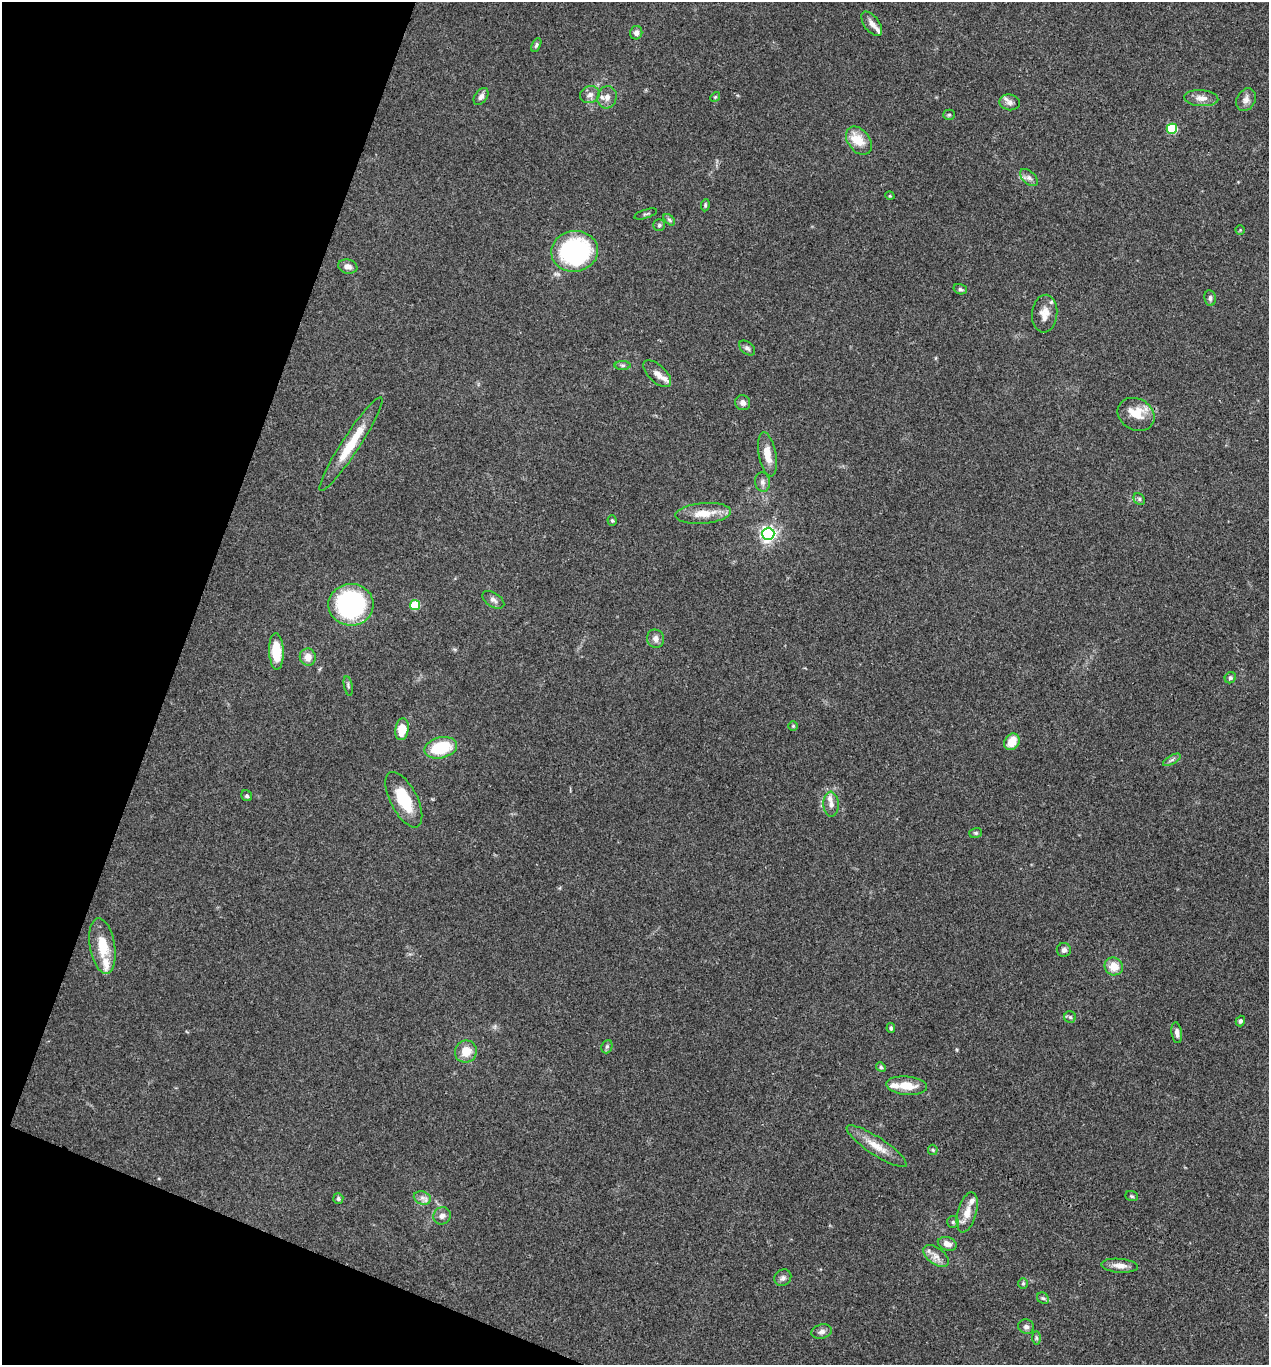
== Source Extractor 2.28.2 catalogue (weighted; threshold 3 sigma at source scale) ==
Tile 9 of 4 x 4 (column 1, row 3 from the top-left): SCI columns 136-1402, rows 1369-2731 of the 5470 x 5459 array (HDU 1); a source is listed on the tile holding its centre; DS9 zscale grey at full resolution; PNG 1271 x 1367 px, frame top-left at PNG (2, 2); each listed source drawn as its Kron ellipse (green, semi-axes under 4 px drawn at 4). Shown black and unused: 18% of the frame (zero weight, under 3 of 4 exposures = <1% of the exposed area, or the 3 px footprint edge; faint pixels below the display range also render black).
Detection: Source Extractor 2.28.2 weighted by HDU 2 'WHT'; one run over the whole footprint, this tile lists its part. Background 0.0779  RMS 0.0059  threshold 0.0268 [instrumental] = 3 sigma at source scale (4.5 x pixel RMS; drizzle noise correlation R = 1.50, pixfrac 1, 0.05/0.05 arcsec/px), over >= 5 px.
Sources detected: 90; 8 inside a brighter listed object's ellipse — not listed separately; the other 82 listed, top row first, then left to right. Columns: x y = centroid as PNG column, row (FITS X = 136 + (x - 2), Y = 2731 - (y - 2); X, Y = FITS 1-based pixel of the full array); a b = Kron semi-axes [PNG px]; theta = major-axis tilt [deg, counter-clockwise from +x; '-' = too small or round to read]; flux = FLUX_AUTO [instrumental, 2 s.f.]
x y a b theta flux
872 24 14 7 -53 3.3
636 33 7 6 - 2.5
536 45 7 4 65 1.1
590 95 10 8 18 2.9
481 96 9 6 55 2.4
607 97 11 9 73 3.7
715 97 5 4 - 0.74
1201 98 17 8 -4 4.7
1246 100 12 9 61 3.3
1010 102 10 8 -9 2.8
949 115 5 5 - 0.91
1172 129 5 5 - 32
859 141 16 11 -52 10
1029 178 11 6 -43 2.2
890 196 5 3 - 0.5
705 205 6 4 83 0.85
646 214 12 3 17 0.84
669 220 7 4 -46 1
659 225 6 5 - 1
1240 230 4 4 - 0.59
575 251 23 20 9 83
348 267 10 7 -11 3.1
960 289 7 5 -17 1.2
1210 298 8 5 -82 1.6
1045 314 19 12 85 6.5
747 348 9 6 -40 1.8
623 366 8 4 0 1.2
657 374 17 8 -43 4.2
743 403 8 7 - 2.6
1136 414 19 15 -28 11
351 444 55 9 57 19
767 454 22 8 -79 8.6
762 482 9 7 -80 2.3
1139 499 6 5 - 1.1
703 513 28 10 5 11
612 520 5 4 - 0.78
768 534 6 6 - 180
493 600 12 7 -32 2.4
351 605 22 21 - 100
415 605 5 5 - 24
656 639 9 8 - 2.9
276 651 18 7 -87 17
308 657 8 8 - 5.1
1230 678 6 5 - 1.1
348 686 10 3 -80 1
793 726 4 4 - 0.67
402 729 11 6 81 12
1012 742 9 7 56 10
441 748 17 10 13 24
1172 760 10 4 29 1.4
247 796 6 5 - 1.1
404 800 30 13 -63 21
831 804 12 7 -88 3.7
976 833 6 5 - 0.96
102 946 28 12 -81 16
1064 950 7 7 - 2.3
1114 966 9 8 - 8.4
1070 1017 6 6 - 1.2
1240 1021 5 4 - 1.4
891 1028 5 4 - 1.1
1177 1033 10 5 -82 2.5
607 1047 7 5 69 1.1
466 1052 11 10 - 9.6
881 1067 5 4 - 0.91
907 1086 20 9 -5 11
877 1146 35 9 -33 9.6
933 1150 5 5 - 0.82
1132 1196 6 5 - 0.84
422 1198 9 6 -20 2.4
338 1199 5 5 - 1.2
967 1212 20 9 75 7.2
442 1216 9 8 - 2.8
953 1222 6 6 - 1.1
947 1244 9 6 -18 3.7
936 1256 14 8 -37 4.3
1119 1266 18 7 -5 4.8
783 1278 9 7 43 2.1
1023 1283 5 5 - 0.87
1043 1298 6 5 - 1
1026 1327 8 7 - 2
822 1332 10 7 13 2.5
1036 1338 7 4 -89 0.95